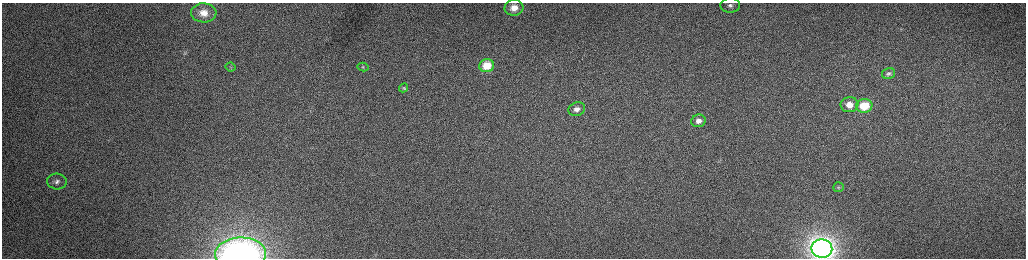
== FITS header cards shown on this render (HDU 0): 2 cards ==
NAXIS1  =                 2048 /fastest changing axis
NAXIS2  =                  512 /next to fastest changing axis

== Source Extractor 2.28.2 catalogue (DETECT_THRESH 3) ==
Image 2048 x 512 px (HDU 0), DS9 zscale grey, zoomed out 1/2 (1 PNG px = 2 x 2 image px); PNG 1028 x 260 px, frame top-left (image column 1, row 511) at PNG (2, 3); each listed source drawn as its Kron ellipse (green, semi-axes under 4 px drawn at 4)
Background 163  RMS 1.6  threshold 4.74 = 3 sigma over >= 5 px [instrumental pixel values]
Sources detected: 17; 1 cannot appear on this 1/2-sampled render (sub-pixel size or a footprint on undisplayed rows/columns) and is neither listed nor drawn; the other 16 listed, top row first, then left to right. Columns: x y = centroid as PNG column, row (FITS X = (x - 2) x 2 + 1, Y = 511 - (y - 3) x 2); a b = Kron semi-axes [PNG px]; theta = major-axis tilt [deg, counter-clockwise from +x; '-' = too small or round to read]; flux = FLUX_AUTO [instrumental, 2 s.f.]
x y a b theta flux
730 5 10 7 2 1900
514 8 9 8 - 4400
204 13 12 9 -2 4500
487 66 7 6 - 5700
231 67 5 4 - 530
363 67 5 3 - 270
888 74 7 5 15 780
404 88 5 3 - 260
849 105 9 7 7 4000
864 106 8 7 - 11000
577 109 8 6 20 1900
698 121 7 6 - 1800
57 181 10 8 -3 1800
838 187 5 5 - 470
822 249 10 9 - 180000
241 254 25 16 1 81000
At the frame edge (FLAGS 8, measured only in part): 2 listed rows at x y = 822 249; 241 254
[1 sub-pixel or undisplayed-footprint detection neither listed nor drawn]